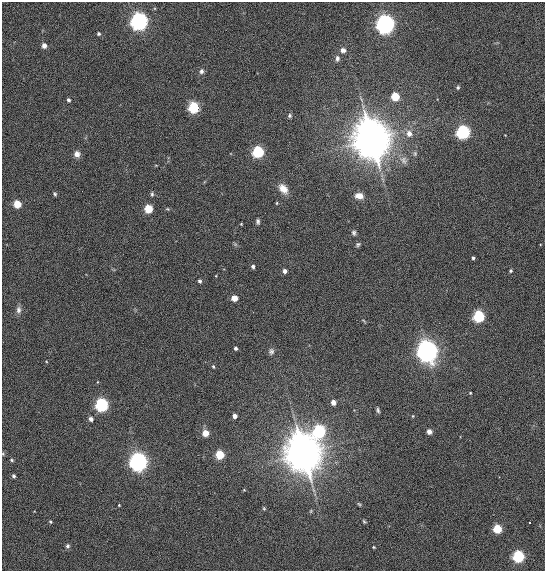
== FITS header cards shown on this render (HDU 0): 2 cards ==
NAXIS1  =                  543 / Length of x axis
NAXIS2  =                  569 / Length of y axis

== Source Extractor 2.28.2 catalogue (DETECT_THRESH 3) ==
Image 543 x 569 px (HDU 0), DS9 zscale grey, 1 PNG px = 1 image px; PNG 547 x 573 px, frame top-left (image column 1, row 569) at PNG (2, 2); no overlay
Background 1120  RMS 5.2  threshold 15.7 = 3 sigma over >= 5 px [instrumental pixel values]
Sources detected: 70; all 70 listed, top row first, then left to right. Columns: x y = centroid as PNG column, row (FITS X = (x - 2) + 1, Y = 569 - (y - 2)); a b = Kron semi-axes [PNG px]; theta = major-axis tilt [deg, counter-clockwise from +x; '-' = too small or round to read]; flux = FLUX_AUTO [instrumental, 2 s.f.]
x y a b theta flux
139 21 6 6 - 240000
385 24 6 6 - 310000
99 34 5 5 - 650
44 45 4 4 - 2600
343 50 6 5 - 1900
337 58 8 5 89 1100
201 71 7 6 - 1100
458 87 6 5 - 580
395 96 5 5 - 15000
68 100 4 3 - 850
194 107 5 5 - 40000
290 115 5 4 - 550
463 132 6 6 - 87000
409 133 6 6 - 2400
371 140 19 17 -76 490000
258 152 5 5 - 45000
77 154 7 7 - 2100
404 160 12 9 -59 1900
283 189 12 8 -51 4100
55 194 5 4 - 560
152 194 6 4 83 630
359 196 10 7 -12 3100
277 203 5 3 - 350
17 204 5 5 - 10000
148 209 5 5 - 16000
167 209 5 4 - 390
258 222 8 6 -84 900
241 224 3 3 - 290
354 233 9 6 -83 1100
235 244 6 5 - 570
358 244 8 5 42 830
473 258 3 3 - 680
253 266 5 4 - 1100
285 271 4 4 - 1700
511 271 3 3 - 540
216 276 4 3 - 230
200 281 5 4 - 660
234 298 4 4 - 5600
18 310 10 7 84 1500
479 316 5 5 - 46000
363 321 7 3 -36 330
235 348 4 3 - 910
271 351 9 8 - 1300
427 351 12 10 -76 140000
213 367 5 4 - 470
470 393 4 3 - 340
333 402 4 4 - 2600
102 405 6 6 - 73000
378 410 6 3 -78 610
235 416 4 4 - 1900
413 416 3 3 - 260
91 419 4 4 - 1600
319 431 6 6 - 62000
429 431 4 4 - 2600
205 433 5 4 - 6800
303 453 18 17 - 470000
220 454 5 5 - 16000
12 460 5 4 - 500
139 462 6 6 - 270000
14 476 4 3 - 800
244 490 4 3 - 260
359 504 6 4 -44 470
119 505 3 2 - 290
264 508 5 4 - 400
364 521 5 4 - 460
50 522 4 4 - 480
497 529 5 5 - 17000
67 546 5 5 - 760
374 547 4 3 - 350
518 556 6 5 - 58000
At the frame edge (FLAGS 8, measured only in part): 1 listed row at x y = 12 460